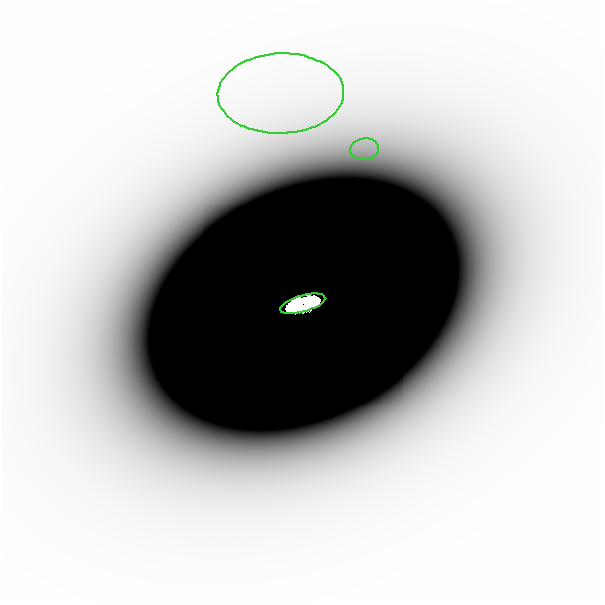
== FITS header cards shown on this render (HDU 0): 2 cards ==
NAXIS1  =                  601
NAXIS2  =                  601

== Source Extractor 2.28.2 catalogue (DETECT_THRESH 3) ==
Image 601 x 601 px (HDU 0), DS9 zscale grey, 1 PNG px = 1 image px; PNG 605 x 605 px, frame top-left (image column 1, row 601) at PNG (2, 2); each listed source drawn as its Kron ellipse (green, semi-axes under 4 px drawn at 4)
Background -5.08e-09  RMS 2.5e-09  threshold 7.40e-09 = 3 sigma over >= 5 px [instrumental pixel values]
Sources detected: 4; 1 with non-positive FLUX_AUTO (blend fragments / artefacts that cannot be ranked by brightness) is neither listed nor drawn; the other 3 listed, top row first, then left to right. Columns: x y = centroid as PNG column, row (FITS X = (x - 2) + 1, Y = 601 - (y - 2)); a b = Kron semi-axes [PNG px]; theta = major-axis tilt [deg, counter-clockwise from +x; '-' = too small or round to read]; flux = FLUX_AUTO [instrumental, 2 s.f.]
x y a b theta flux
281 93 63 40 2 4.0e-05
365 149 14 11 6 2.8e-06
303 304 23 8 16 1.9e+01
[1 non-positive-flux detection neither listed nor drawn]